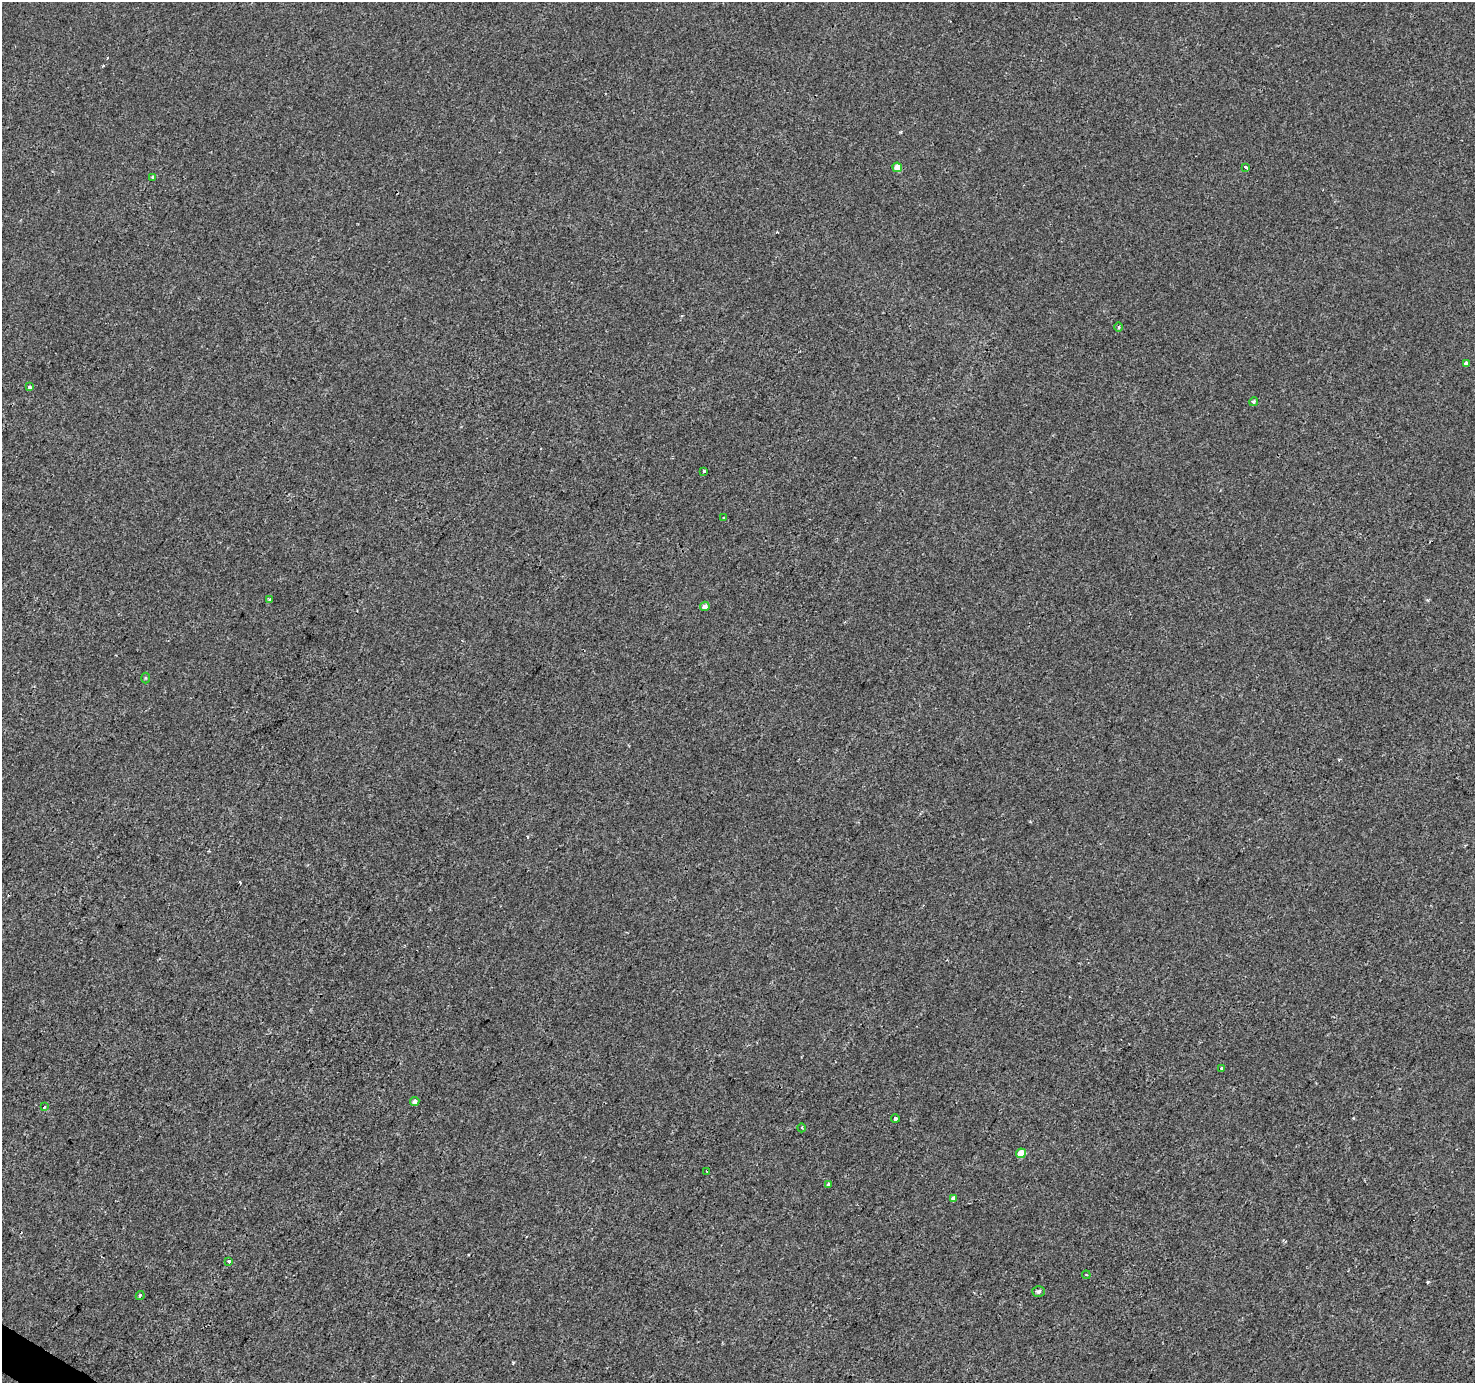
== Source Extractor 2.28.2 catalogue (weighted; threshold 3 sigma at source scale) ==
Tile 7 of 4 x 4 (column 3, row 2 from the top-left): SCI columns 2949-4421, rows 2950-4330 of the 5901 x 5965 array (HDU 1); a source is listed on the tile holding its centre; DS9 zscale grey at full resolution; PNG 1477 x 1385 px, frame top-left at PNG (2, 2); each listed source drawn as its Kron ellipse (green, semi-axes under 4 px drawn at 4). Shown black and unused: <1% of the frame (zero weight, under 2 of 3 exposures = <1% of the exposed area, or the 3 px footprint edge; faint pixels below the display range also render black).
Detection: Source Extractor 2.28.2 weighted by HDU 2 'WHT'; one run over the whole footprint, this tile lists its part. Background 0.00173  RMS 0.0043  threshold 0.0194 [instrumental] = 3 sigma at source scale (4.5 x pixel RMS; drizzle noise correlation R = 1.50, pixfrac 1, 0.0396/0.0396 arcsec/px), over >= 5 px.
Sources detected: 27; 2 cosmic-ray / hot-pixel residue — neither listed nor drawn; the other 25 listed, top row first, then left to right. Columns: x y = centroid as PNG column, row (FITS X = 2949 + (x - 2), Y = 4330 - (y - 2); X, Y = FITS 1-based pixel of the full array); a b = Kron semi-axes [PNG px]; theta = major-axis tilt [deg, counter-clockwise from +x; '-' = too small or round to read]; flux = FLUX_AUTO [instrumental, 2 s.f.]
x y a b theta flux
897 167 5 4 - 5
1246 167 3 3 - 2.1
153 177 3 3 - 2.4
1119 327 4 4 - 0.58
1466 363 4 4 - 1.3
29 387 4 3 - 2.7
1254 402 4 4 - 1
704 471 3 3 - 4
724 518 3 3 - 1
270 600 4 3 - 1.1
705 606 5 4 - 2.5
145 678 5 3 - 0.42
1222 1068 3 3 - 1.3
415 1102 5 4 - 1.9
44 1107 4 3 - 0.37
895 1119 4 3 - 2.6
802 1128 4 3 - 0.43
1021 1153 5 4 - 7.2
707 1171 3 2 - 0.44
828 1185 4 3 - 2.3
954 1198 4 4 - 2
229 1261 3 3 - 3.2
1086 1275 4 3 - 0.44
1039 1292 6 5 - 1.3
140 1295 5 3 - 0.7